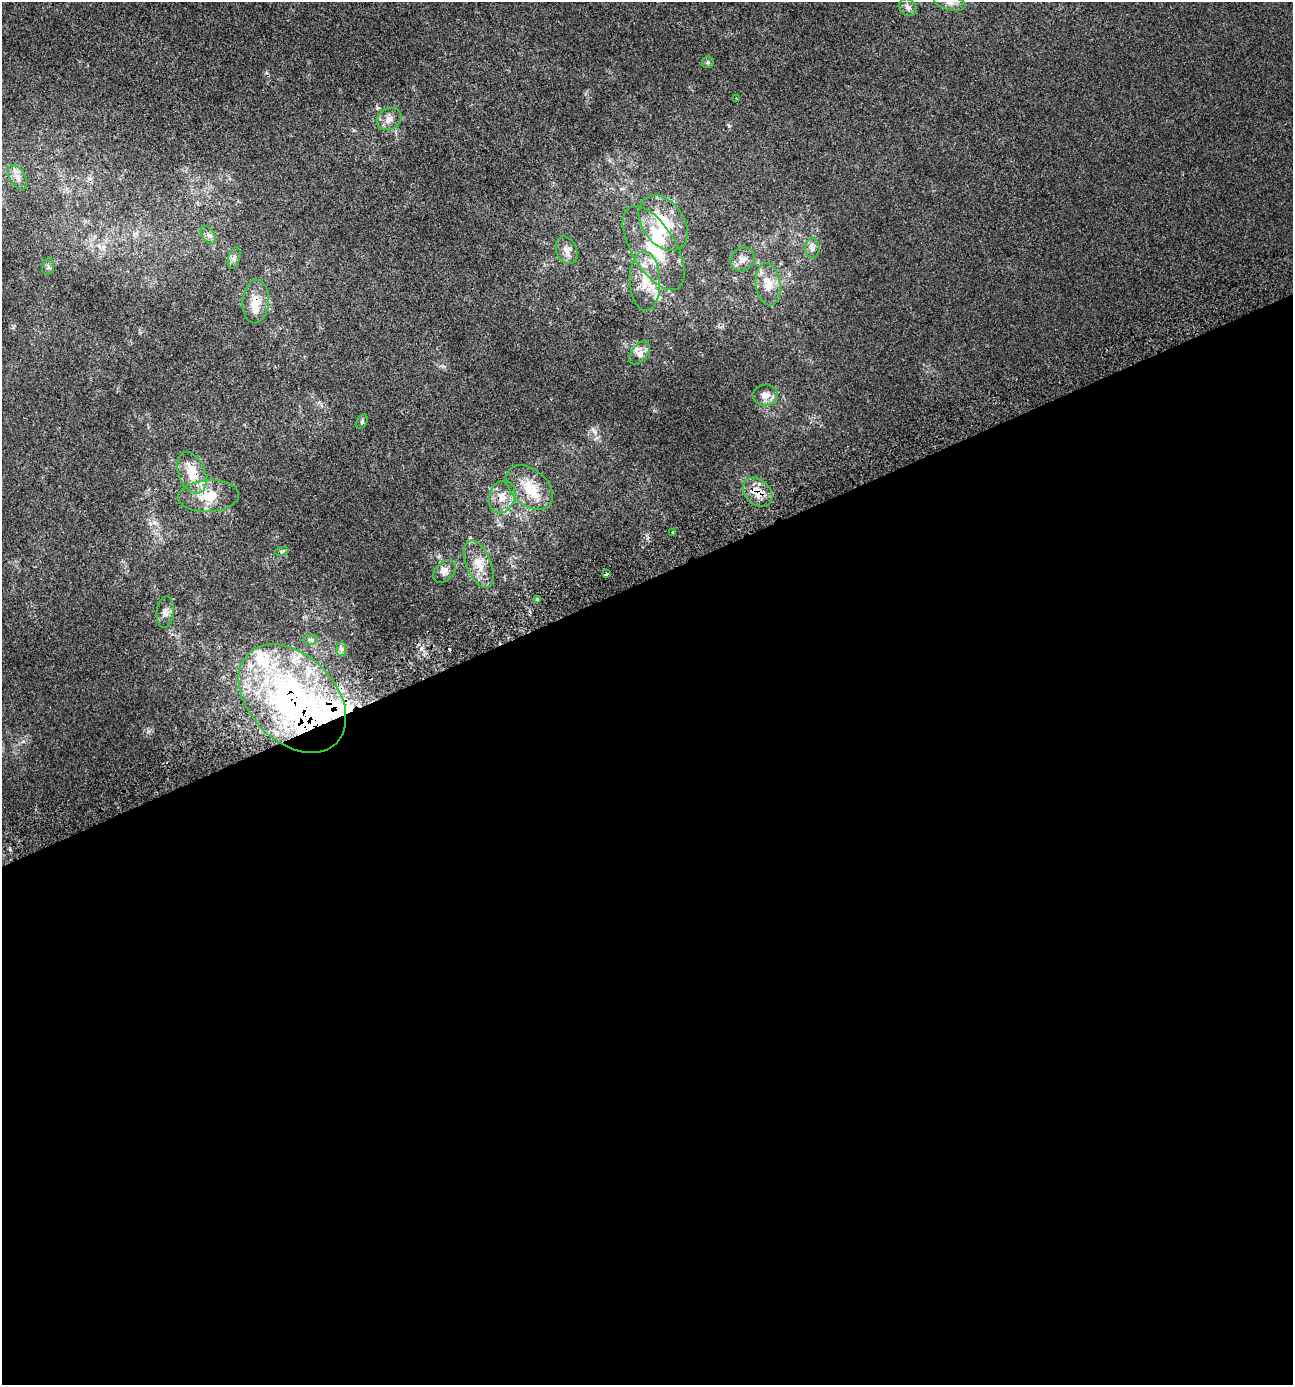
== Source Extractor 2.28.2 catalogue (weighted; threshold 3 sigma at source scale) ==
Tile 15 of 4 x 4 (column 3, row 4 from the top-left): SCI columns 2688-3978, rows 53-1435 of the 5420 x 5628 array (HDU 1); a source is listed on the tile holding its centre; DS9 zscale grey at full resolution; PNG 1295 x 1387 px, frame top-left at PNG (2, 2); each listed source drawn as its Kron ellipse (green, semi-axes under 4 px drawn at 4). Shown black and unused: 58% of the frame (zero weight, under 2 of 3 exposures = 2% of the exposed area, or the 3 px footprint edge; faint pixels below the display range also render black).
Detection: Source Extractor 2.28.2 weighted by HDU 2 'WHT'; one run over the whole footprint, this tile lists its part. Background 0.00187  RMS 0.0055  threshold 0.0245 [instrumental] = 3 sigma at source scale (4.5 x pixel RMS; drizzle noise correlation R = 1.50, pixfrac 1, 0.0396/0.0396 arcsec/px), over >= 5 px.
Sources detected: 50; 1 inside a brighter object's white glare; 3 cosmic-ray / hot-pixel residue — neither listed nor drawn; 11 inside a brighter listed object's ellipse — not listed separately; the other 35 listed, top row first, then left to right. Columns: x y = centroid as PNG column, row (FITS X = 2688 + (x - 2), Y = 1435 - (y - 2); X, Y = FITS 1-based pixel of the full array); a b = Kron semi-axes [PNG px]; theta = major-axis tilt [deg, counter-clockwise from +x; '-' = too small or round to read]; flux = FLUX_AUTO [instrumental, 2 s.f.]
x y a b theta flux
950 3 16 7 -14 3.8
908 7 10 8 -37 2.2
708 62 6 5 - 1
736 98 3 2 - 0.39
389 119 13 10 33 4.1
18 177 13 7 -59 3.3
663 223 30 21 -54 25
208 235 10 6 -54 2.1
654 248 47 22 -59 35
812 248 10 7 90 2.2
567 250 14 10 -66 4.1
234 258 11 5 72 1.8
742 259 13 11 46 4.1
48 267 8 6 76 1.4
645 281 30 15 -88 14
768 284 21 12 -82 9.6
256 302 21 13 86 10
639 353 13 8 52 3.3
765 395 12 10 2 4.5
362 422 8 5 65 0.97
192 473 22 13 -68 13
530 487 27 18 -41 15
757 492 17 12 -44 9.1
208 496 30 16 3 14
502 497 17 12 70 6.9
673 532 3 3 - 3.5
282 551 7 4 17 0.86
479 564 25 12 -68 8.9
445 571 13 9 45 3.2
606 574 3 3 - 2
537 599 3 3 - 3.8
165 612 16 8 84 2.9
310 640 7 5 5 1.1
341 649 7 4 -90 1.2
292 698 63 43 -45 160
Overlapping masked pixels (flux is a lower limit): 4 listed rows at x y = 256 302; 192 473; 757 492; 292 698
Isophote crosses this tile's border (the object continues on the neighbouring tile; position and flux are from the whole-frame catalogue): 1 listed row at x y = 950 3
Unlisted compact peaks at least as high as the median listed source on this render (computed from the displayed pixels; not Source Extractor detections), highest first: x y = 421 648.